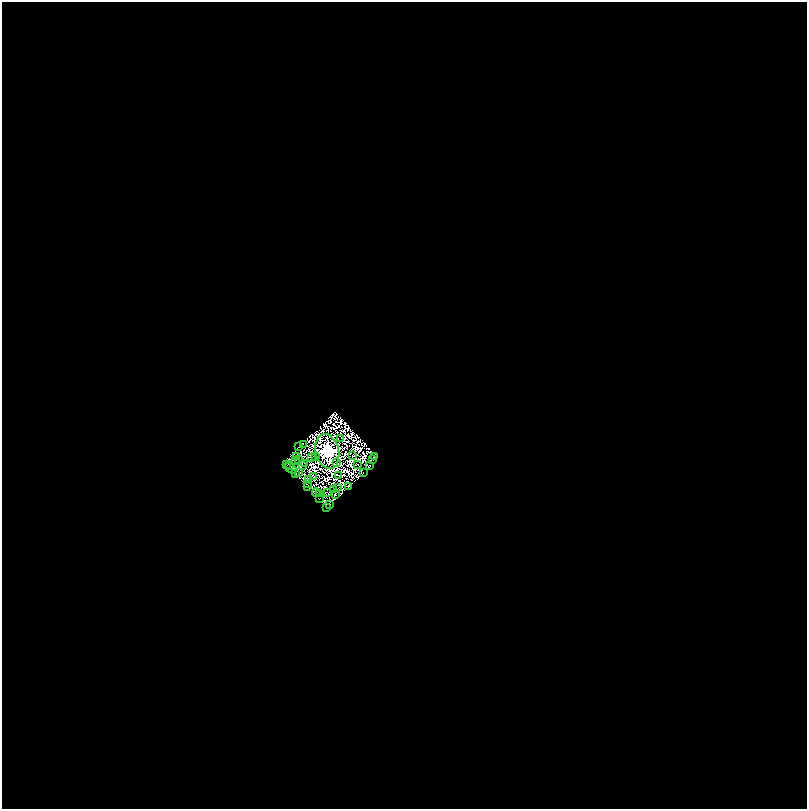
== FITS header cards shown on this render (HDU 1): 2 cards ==
NAXIS1  =                 1609
NAXIS2  =                 1613

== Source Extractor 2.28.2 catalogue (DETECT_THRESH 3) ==
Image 1609 x 1613 px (HDU 1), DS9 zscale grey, zoomed out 1/2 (1 PNG px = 2 x 2 image px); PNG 809 x 811 px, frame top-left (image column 1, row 1613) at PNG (2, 2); each listed source drawn as its Kron ellipse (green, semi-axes under 4 px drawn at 4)
Background 0.16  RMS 1.3e-04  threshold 3.92e-04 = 3 sigma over >= 5 px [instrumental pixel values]
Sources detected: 138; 100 cannot appear on this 1/2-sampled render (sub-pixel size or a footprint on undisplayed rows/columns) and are neither listed nor drawn; the other 38 listed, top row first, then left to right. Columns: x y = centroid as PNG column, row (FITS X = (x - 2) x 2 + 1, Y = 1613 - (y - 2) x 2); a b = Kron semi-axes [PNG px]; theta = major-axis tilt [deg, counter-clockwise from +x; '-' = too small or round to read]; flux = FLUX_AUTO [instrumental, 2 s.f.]
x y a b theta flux
341 439 2 1 - 11
303 444 2 2 - 22
299 446 2 1 - 12
327 451 18 11 -76 69000
352 455 2 1 - 9
374 456 3 2 - 17
296 457 2 1 - 9.7
312 457 2 1 - 17
315 457 2 1 - 3.5
299 459 3 1 - 12
372 459 3 2 - 13
295 461 2 1 - 2.3
337 462 2 1 - 0.49
305 463 2 1 - 27
287 464 2 1 - 17
358 464 2 1 - 5.4
369 465 2 1 - 27
289 466 2 1 - 15
302 466 2 1 - 21
290 468 7 2 -32 33
295 473 2 2 - 27
298 473 3 2 - 7.2
363 473 2 1 - 8.6
339 476 2 1 - 2.4
314 477 2 1 - 4.8
309 479 2 1 - 4.9
307 484 2 1 - 11
349 486 3 2 - 8.9
308 487 3 1 - 16
338 487 2 1 - 9.4
333 489 2 1 - 10
327 492 2 1 - 10
316 493 4 2 - 4.9
319 494 2 1 - 21
336 495 2 1 - 4.9
319 499 2 1 - 31
329 505 3 2 - 50
327 507 2 1 - 22
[100 sub-pixel or undisplayed-footprint detections neither listed nor drawn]